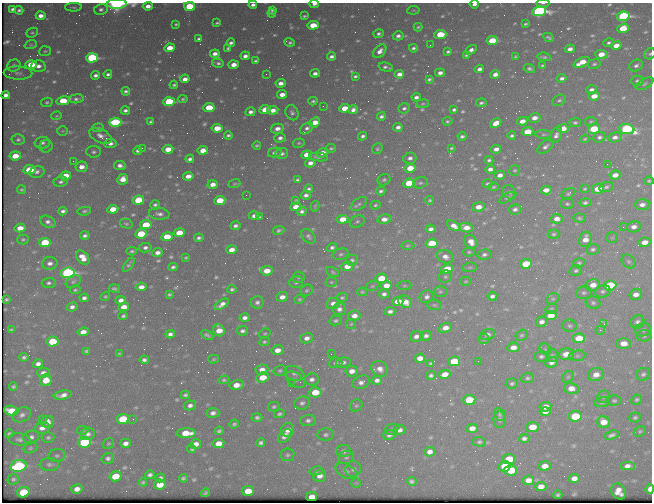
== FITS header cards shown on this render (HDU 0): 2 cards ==
NAXIS1  =                  650 / Width of table row in bytes
NAXIS2  =                  500 / Number of rows in table

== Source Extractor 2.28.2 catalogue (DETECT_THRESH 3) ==
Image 650 x 500 px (HDU 0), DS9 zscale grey, 1 PNG px = 1 image px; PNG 654 x 504 px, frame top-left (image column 1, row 500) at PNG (2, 3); each listed source drawn as its Kron ellipse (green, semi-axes under 4 px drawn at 4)
Background 426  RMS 2.1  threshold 6.24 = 3 sigma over >= 5 px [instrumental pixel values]
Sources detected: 661; of the 661, the 500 brightest by FLUX_AUTO listed and drawn (161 fainter detections omitted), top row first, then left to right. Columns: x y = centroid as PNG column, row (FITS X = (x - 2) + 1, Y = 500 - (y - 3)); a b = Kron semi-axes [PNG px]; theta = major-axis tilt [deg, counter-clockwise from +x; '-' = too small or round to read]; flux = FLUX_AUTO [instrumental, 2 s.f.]
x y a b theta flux
543 3 6 3 3 210
117 4 10 5 2 33000
314 4 5 3 - 590
474 4 5 3 - 570
253 5 4 3 - 490
148 6 5 4 - 950
189 6 5 4 - 7300
73 7 8 4 1 250
13 9 4 3 - 320
101 9 7 5 13 460
19 10 4 3 - 310
272 10 4 3 - 310
413 10 6 4 8 190
539 11 7 5 6 42000
272 13 4 3 - 230
41 16 5 4 - 990
304 16 3 3 - 210
623 16 6 4 11 26000
217 23 4 3 - 210
176 24 3 3 - 200
525 24 4 3 - 220
313 25 6 4 4 3400
418 27 4 2 - 230
623 28 6 4 20 4000
32 33 6 4 24 230
379 34 5 4 - 360
440 34 6 4 7 5100
398 36 5 4 - 550
548 37 5 3 - 260
199 39 4 3 - 330
492 40 6 4 9 4200
290 42 5 3 - 290
231 43 4 3 - 390
609 43 5 4 - 330
31 45 6 4 18 190
430 45 2 2 - 320
616 46 5 4 - 1600
169 48 5 4 - 2500
228 48 4 3 - 240
413 48 4 3 - 350
570 49 5 4 - 740
471 50 6 4 33 620
45 51 6 5 - 220
380 51 8 5 46 930
448 52 4 3 - 330
215 54 5 4 - 790
601 54 6 4 -3 1800
650 54 6 5 - 260
466 55 4 3 - 240
245 56 4 4 - 640
332 56 4 4 - 500
515 56 4 3 - 200
544 57 7 3 -5 280
92 58 6 4 4 20000
255 61 4 3 - 290
582 62 9 4 24 2700
218 63 6 3 -12 350
594 64 6 4 9 280
14 65 7 6 - 500
31 65 5 4 - 4300
234 65 5 4 - 1400
542 65 4 3 - 200
38 66 7 5 1 790
636 66 7 5 26 480
386 67 7 3 -13 380
479 69 5 4 - 680
529 69 6 4 -17 340
18 73 14 6 -2 730
315 73 5 3 - 650
440 73 5 3 - 670
108 74 4 3 - 370
266 74 2 2 - 300
399 74 5 4 - 850
495 74 5 4 - 860
96 75 4 4 - 490
355 76 4 3 - 290
562 78 5 4 - 500
185 79 5 4 - 1100
429 79 4 3 - 290
637 81 6 5 - 320
281 83 5 4 - 960
644 84 10 5 29 320
174 85 4 3 - 250
592 89 5 4 - 490
126 91 4 3 - 330
282 94 5 4 - 1200
6 95 4 4 - 560
594 96 5 4 - 1800
416 97 4 4 - 560
76 99 7 4 7 410
183 99 5 4 - 220
559 100 7 5 25 320
63 101 7 4 13 4700
313 101 4 3 - 260
47 102 6 4 12 280
169 102 6 4 4 13000
481 103 5 3 - 320
423 104 6 3 8 190
323 106 3 2 - 250
209 108 5 4 - 4800
345 108 5 4 - 3300
404 108 6 5 - 360
125 110 4 3 - 430
265 110 5 4 - 2100
273 110 6 4 8 1300
353 110 4 4 - 590
454 110 4 3 - 340
251 112 5 4 - 630
292 113 8 6 -62 440
57 116 5 4 - 190
381 116 4 3 - 390
534 118 6 5 - 1000
447 121 5 4 - 220
522 121 5 4 - 1200
591 121 6 4 11 210
115 122 6 4 3 15000
151 122 4 3 - 240
315 122 6 4 44 2200
496 123 6 4 31 1900
575 123 6 4 1 290
398 127 5 4 - 610
98 128 5 4 - 240
217 128 5 4 - 2400
307 128 7 5 40 480
277 129 6 5 - 920
563 129 5 4 - 2100
594 129 6 4 16 6200
627 129 8 5 -8 25000
63 131 5 5 - 200
528 132 6 4 7 3900
544 134 8 4 -3 260
228 135 4 3 - 290
556 135 8 5 63 600
100 136 12 6 -27 870
363 136 4 3 - 380
462 136 4 3 - 350
512 136 4 3 - 340
599 137 6 5 - 360
615 137 7 5 9 630
280 138 6 4 16 580
585 139 4 3 - 190
18 140 6 5 - 360
42 143 8 5 2 460
110 143 6 4 9 620
299 143 6 4 15 210
257 145 4 3 - 220
46 146 7 6 - 310
545 147 9 5 37 540
142 148 2 2 - 930
331 148 5 4 - 230
451 148 4 3 - 220
168 149 5 4 - 2200
377 149 6 5 - 230
496 149 5 4 - 850
203 150 5 4 - 1600
138 151 4 3 - 340
94 152 7 6 - 410
275 152 7 4 13 560
322 153 6 4 17 920
282 154 6 5 - 490
307 155 5 4 - 1800
15 156 6 4 7 2600
318 157 9 3 -6 350
410 158 6 5 - 570
190 159 4 3 - 410
489 160 4 3 - 280
73 161 2 2 - 230
310 163 5 4 - 850
607 164 2 2 - 360
120 165 6 4 -8 670
82 167 6 5 - 1200
410 168 5 4 - 2800
490 169 5 4 - 650
29 170 6 4 8 5300
515 170 5 5 - 210
37 172 8 5 14 500
500 175 5 4 - 800
615 175 5 4 - 1100
65 176 5 4 - 3700
188 176 5 4 - 1300
123 179 5 5 - 1500
297 180 4 3 - 280
384 180 6 5 - 280
649 181 4 4 - 200
61 182 7 5 7 420
409 183 6 4 9 6400
420 183 7 5 17 340
213 184 5 4 - 1100
234 184 6 4 19 190
487 184 5 3 - 250
494 187 5 4 - 230
606 187 7 5 15 330
309 189 4 3 - 320
585 189 4 4 - 200
598 189 6 5 - 2700
22 190 4 4 - 210
546 190 6 4 6 1100
381 191 5 4 - 330
510 192 8 6 -58 350
568 194 7 5 31 260
246 195 2 2 - 190
306 195 5 4 - 540
507 198 8 4 32 270
138 200 6 4 8 5800
220 200 5 4 - 4100
430 200 4 3 - 190
296 201 3 3 - 190
585 202 6 4 11 320
359 204 9 5 39 400
567 204 7 5 -1 300
155 205 5 4 - 380
375 205 5 4 - 250
642 205 7 5 6 740
315 206 5 2 - 190
296 207 5 4 - 1400
478 207 6 4 7 1600
113 209 5 4 - 2600
515 209 6 5 - 490
63 211 4 4 - 450
84 211 6 4 9 270
302 211 5 4 - 470
159 214 10 6 -7 600
254 216 5 4 - 630
259 217 4 3 - 260
579 218 6 4 -3 250
343 219 5 4 - 2400
384 219 7 4 11 1100
557 219 6 5 - 1000
357 221 8 5 25 330
48 222 8 5 -25 560
126 224 6 4 -14 230
146 225 6 4 9 4300
235 226 5 4 - 460
454 226 7 4 -28 1000
623 227 2 2 - 450
634 227 7 5 9 790
20 228 5 4 - 1700
466 228 7 4 -8 1500
431 229 5 4 - 530
279 230 6 4 10 320
179 233 5 4 - 3000
141 234 6 4 6 6600
553 234 6 4 2 260
85 236 5 3 - 400
308 236 8 6 -46 400
167 237 5 4 - 3600
199 238 5 3 - 390
612 238 6 5 - 200
23 239 6 5 - 260
585 239 7 6 - 1500
45 242 6 4 8 6600
471 242 7 6 - 1300
644 242 6 4 11 1400
432 243 6 4 8 4200
407 246 7 3 1 210
332 247 5 4 - 370
145 248 6 4 9 440
593 249 6 5 - 340
232 250 5 4 - 1200
132 251 5 3 - 260
469 252 6 4 1 230
157 253 5 4 - 740
341 254 8 5 19 320
484 255 7 5 10 450
83 257 8 5 -49 1500
186 257 4 3 - 200
445 257 8 6 -21 830
352 260 6 5 - 330
629 262 7 6 - 340
50 263 8 6 3 720
579 263 6 4 17 260
526 264 6 4 6 6500
129 265 8 4 53 310
347 266 6 5 - 1600
173 267 4 4 - 340
470 267 7 4 6 250
447 269 6 4 10 4500
267 271 6 4 6 2100
576 271 6 5 - 310
333 272 7 4 -28 220
68 273 7 5 6 35000
299 277 6 5 - 260
445 277 6 6 - 320
381 278 6 4 9 4400
465 281 5 4 - 190
73 282 8 6 32 340
296 282 7 5 13 360
331 282 5 4 - 190
49 283 7 5 5 370
386 285 5 4 - 1700
593 285 7 6 - 1600
610 285 6 5 - 11000
372 286 6 5 - 190
404 286 7 4 5 230
141 287 5 4 - 990
115 289 5 3 - 280
232 289 4 3 - 290
75 290 5 4 - 230
307 290 6 5 - 270
603 291 8 6 16 430
362 292 5 4 - 190
440 292 6 5 - 290
584 293 8 6 11 370
169 294 4 3 - 230
384 294 5 4 - 470
636 294 6 5 - 1000
492 296 5 4 - 500
105 297 5 4 - 210
282 297 6 4 7 1000
427 297 7 6 - 560
84 298 5 4 - 490
342 298 5 4 - 260
6 299 4 3 - 220
300 299 5 4 - 210
553 299 6 5 - 250
121 300 5 4 - 880
398 301 5 4 - 2100
257 302 6 6 - 480
405 302 7 5 -28 2000
333 303 7 5 13 850
593 303 7 6 - 360
222 304 8 4 34 860
434 305 7 5 -2 250
72 307 5 4 - 590
124 307 5 4 - 1600
339 309 7 6 - 580
551 309 6 5 - 230
390 311 5 4 - 520
123 316 5 3 - 280
354 316 6 5 - 1100
551 316 6 4 5 2200
245 318 5 4 - 610
336 321 6 4 13 320
541 322 6 5 - 690
637 322 7 6 - 510
351 324 5 5 - 190
604 324 4 3 - 590
570 326 7 6 - 350
445 328 6 4 20 1300
11 330 4 3 - 220
219 330 6 5 - 2300
600 330 4 4 - 210
643 330 8 6 20 380
242 331 6 4 9 440
83 332 5 4 - 1300
170 334 5 4 - 540
265 334 6 4 35 200
487 334 8 5 20 540
207 335 6 3 -25 340
522 335 6 5 - 280
416 336 6 5 - 720
426 336 6 5 - 480
644 336 7 6 - 310
307 338 7 5 14 800
579 338 6 5 - 4200
484 339 5 5 - 230
52 341 6 5 - 5200
264 342 5 4 - 250
624 343 7 5 1 1800
513 347 6 5 - 1300
545 349 6 5 - 190
277 350 6 5 - 1200
86 351 4 3 - 240
119 354 3 3 - 200
331 354 2 2 - 390
566 354 7 5 12 1500
552 355 6 6 - 260
541 356 7 5 2 360
577 356 8 5 6 320
24 357 4 3 - 300
420 358 5 4 - 1400
214 359 5 4 - 210
144 360 5 4 - 430
454 361 6 5 - 6000
478 361 2 2 - 380
343 362 7 5 9 440
552 362 6 5 - 710
336 363 7 5 13 340
431 363 4 4 - 240
38 364 5 4 - 690
380 369 9 7 -37 970
262 370 6 5 - 990
280 371 7 5 10 280
352 371 6 5 - 1100
43 373 6 5 - 570
294 373 10 7 -18 570
445 374 6 4 12 1600
643 374 7 6 - 370
431 375 5 4 - 370
596 375 8 6 15 1300
263 377 6 5 - 3200
568 377 6 5 - 230
528 378 6 5 - 330
312 379 7 6 - 620
46 380 6 5 - 2900
224 380 5 4 - 240
296 380 11 6 -37 490
377 380 5 4 - 610
361 382 9 6 24 720
291 383 3 2 - 210
512 383 6 5 - 300
237 385 7 4 10 1700
13 386 4 3 - 260
571 388 7 5 -13 1500
315 392 6 5 - 3300
63 395 9 4 9 940
185 395 4 4 - 330
603 397 6 5 - 290
469 400 6 5 - 5400
637 400 6 4 27 280
614 401 6 5 - 270
602 402 7 5 10 290
302 403 8 6 19 470
190 405 6 5 - 580
356 406 6 5 - 260
274 407 6 5 - 270
545 407 6 5 - 1300
11 411 7 5 -5 3200
545 412 5 4 - 930
213 413 6 5 - 630
280 414 5 4 - 290
500 414 7 5 -65 260
22 415 10 7 25 620
575 416 6 5 - 8200
257 417 5 4 - 350
635 417 6 5 - 290
42 419 2 2 - 320
123 419 6 5 - 7300
133 419 2 2 - 290
308 420 8 5 6 460
499 420 8 6 -88 380
47 422 7 6 - 1100
603 422 6 6 - 1900
234 424 5 4 - 260
532 427 6 5 - 3300
42 428 7 6 - 960
472 428 5 4 - 1300
392 429 7 5 25 280
83 430 6 4 -3 200
288 430 7 6 - 1300
399 430 6 4 7 700
219 431 4 4 - 300
640 431 6 5 - 250
9 433 4 3 - 270
186 433 9 5 0 3100
88 434 7 6 - 630
326 435 8 6 2 400
389 435 6 5 - 470
612 435 8 4 17 440
285 436 8 5 46 670
31 437 8 6 14 540
48 437 6 5 - 320
524 438 5 4 - 460
19 439 11 6 -5 540
85 442 6 5 - 16000
479 442 6 5 - 270
108 443 6 5 - 200
125 443 5 4 - 800
219 443 6 4 9 1900
261 443 4 4 - 370
196 444 5 5 - 1100
30 448 7 5 17 270
192 449 4 4 - 320
343 451 7 6 - 520
430 452 5 4 - 850
287 455 7 6 - 330
57 456 8 6 12 390
346 457 8 6 13 390
108 458 6 5 - 440
509 459 6 5 - 4200
49 464 9 6 -2 470
18 466 8 6 15 19000
505 466 6 5 - 5100
545 466 6 4 8 1400
628 466 7 4 3 850
353 469 8 7 - 530
511 470 6 5 - 4200
316 471 6 4 11 240
346 471 11 6 -28 590
150 475 5 4 - 400
115 476 6 5 - 3500
320 476 6 6 - 960
160 478 5 4 - 370
183 478 4 3 - 250
574 478 5 4 - 1000
13 479 6 5 - 290
528 480 6 4 6 1300
411 481 5 4 - 340
143 482 4 3 - 220
356 483 5 5 - 190
160 484 6 5 - 2400
541 486 5 4 - 1200
77 489 6 4 12 1000
650 489 5 4 - 1300
248 491 6 5 - 2400
618 491 8 6 -55 1200
23 492 6 5 - 5100
205 493 4 3 - 260
558 495 4 3 - 200
312 497 5 4 - 1600
At the frame edge (FLAGS 8, measured only in part): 9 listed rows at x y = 543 3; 117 4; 314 4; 474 4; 253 5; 189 6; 650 54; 649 181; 650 489
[161 fainter detections neither listed nor drawn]